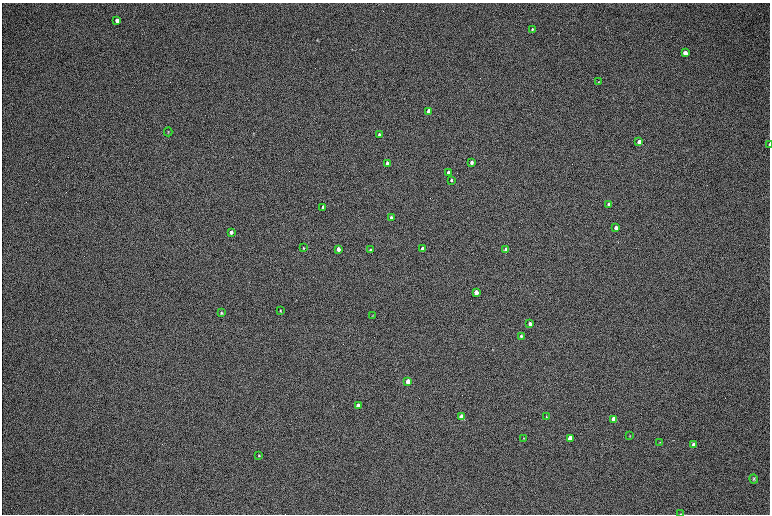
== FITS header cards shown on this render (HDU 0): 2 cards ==
NAXIS1  =                 1536 / length of data axis 1
NAXIS2  =                 1024 / length of data axis 2

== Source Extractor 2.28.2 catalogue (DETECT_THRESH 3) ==
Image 1536 x 1024 px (HDU 0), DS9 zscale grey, zoomed out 1/2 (1 PNG px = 2 x 2 image px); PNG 772 x 516 px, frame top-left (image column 1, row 1023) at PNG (2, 3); each listed source drawn as its Kron ellipse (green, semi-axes under 4 px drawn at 4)
Background 170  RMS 20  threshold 60.5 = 3 sigma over >= 5 px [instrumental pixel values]
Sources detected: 43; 1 cannot appear on this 1/2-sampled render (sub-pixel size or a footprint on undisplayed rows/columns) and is neither listed nor drawn; the other 42 listed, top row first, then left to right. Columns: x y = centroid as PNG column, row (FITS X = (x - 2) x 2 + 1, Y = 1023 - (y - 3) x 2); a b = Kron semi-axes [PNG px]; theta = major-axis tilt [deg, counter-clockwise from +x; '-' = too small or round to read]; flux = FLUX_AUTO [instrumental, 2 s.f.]
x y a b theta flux
117 21 4 3 - 20000
532 29 3 2 - 5200
685 53 4 3 - 23000
598 82 4 3 - 2900
428 111 3 3 - 54000
168 132 4 2 - 2500
379 135 3 3 - 26000
639 142 3 3 - 29000
769 145 4 2 - 3800
471 162 3 3 - 14000
387 163 3 3 - 44000
448 173 3 3 - 31000
451 180 3 2 - 6100
609 204 4 3 - 8900
323 207 3 3 - 23000
391 218 3 3 - 16000
616 228 3 3 - 23000
231 232 3 3 - 19000
303 248 3 2 - 3200
338 249 3 3 - 44000
422 249 3 3 - 33000
506 249 3 3 - 40000
370 250 3 3 - 4200
476 292 3 3 - 40000
280 311 3 2 - 2700
221 313 3 3 - 4000
372 316 3 3 - 2300
530 324 3 3 - 18000
521 336 3 2 - 5700
408 381 4 3 - 110000
358 406 3 3 - 68000
546 416 4 2 - 2400
461 417 4 3 - 170000
614 419 4 3 - 110000
630 435 3 2 - 2600
524 438 3 3 - 2600
570 438 4 3 - 81000
660 442 3 2 - 2800
694 444 4 3 - 12000
259 455 3 3 - 2800
754 479 4 3 - 4700
681 514 3 2 - 1800
At the frame edge (FLAGS 8, measured only in part): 2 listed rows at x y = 769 145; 681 514
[1 sub-pixel or undisplayed-footprint detection neither listed nor drawn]